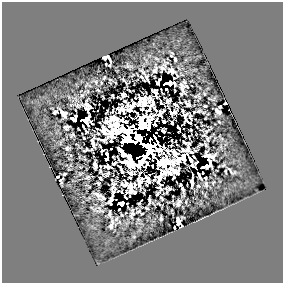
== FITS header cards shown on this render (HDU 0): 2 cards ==
NAXIS1  =                  281
NAXIS2  =                  281

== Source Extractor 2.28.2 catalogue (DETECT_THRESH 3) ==
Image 281 x 281 px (HDU 0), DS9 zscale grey, 1 PNG px = 1 image px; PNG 285 x 285 px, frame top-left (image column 1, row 281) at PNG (2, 2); no overlay
Background 3.45e-05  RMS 2.6e-04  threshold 7.70e-04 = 3 sigma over >= 5 px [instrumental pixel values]
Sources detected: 141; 19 with non-positive FLUX_AUTO (blend fragments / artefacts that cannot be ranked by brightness) are not listed; the other 122 listed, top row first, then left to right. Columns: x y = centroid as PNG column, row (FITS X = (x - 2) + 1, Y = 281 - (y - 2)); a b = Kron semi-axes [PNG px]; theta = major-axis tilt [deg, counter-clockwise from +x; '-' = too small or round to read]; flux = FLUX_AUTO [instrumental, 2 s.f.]
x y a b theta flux
171 55 4 2 - 1.3e-02
105 57 4 4 - 1.2e-01
109 59 6 2 -64 3.0e-02
175 59 4 2 - 2.5e-02
106 64 2 2 - 1.1e-02
162 68 5 4 - 3.7e-02
155 70 6 3 68 3.5e-02
171 71 6 5 - 6.2e-02
143 72 8 3 -50 2.9e-02
141 77 4 2 - 1.9e-02
146 77 6 3 -75 3.1e-02
104 78 3 2 - 1.4e-02
160 79 3 2 - 1.9e-02
96 82 6 3 -71 2.1e-02
174 83 3 2 - 1.5e-02
182 86 8 5 -10 5.2e-02
166 89 3 2 - 1.6e-02
155 92 9 4 -65 1.2e-02
181 93 7 4 35 8.5e-03
112 95 3 2 - 1.8e-02
123 95 5 4 - 4.8e-02
168 101 6 4 35 4.7e-02
161 102 4 2 - 1.0e-02
225 103 3 2 - 1.9e-02
152 104 10 5 69 5.5e-02
187 104 7 3 -41 3.6e-02
77 105 5 5 - 2.9e-02
175 105 5 3 - 1.9e-02
88 106 9 5 -39 2.7e-02
205 106 3 2 - 1.3e-02
220 106 3 2 - 2.0e-02
86 108 5 2 - 2.5e-02
121 110 9 7 85 6.3e-02
113 111 3 2 - 1.3e-02
198 111 4 3 - 2.0e-02
218 111 7 4 -41 5.4e-02
55 112 4 3 - 2.6e-02
175 112 4 3 - 2.5e-02
63 113 9 4 -51 8.3e-02
161 113 8 4 50 4.5e-02
171 113 4 3 - 2.4e-02
76 116 3 3 - 1.6e-02
185 116 9 3 -78 5.0e-02
190 117 7 3 -63 2.4e-02
151 118 6 5 - 6.6e-02
73 119 6 3 -29 2.7e-02
156 120 6 2 56 1.7e-02
164 122 3 2 - 1.6e-02
172 123 3 3 - 3.2e-02
190 123 4 2 - 1.7e-02
155 124 4 2 - 1.4e-02
67 127 5 4 - 3.3e-02
178 128 5 3 - 2.5e-02
191 130 2 2 - 1.4e-02
86 131 5 2 - 1.5e-02
163 131 4 3 - 2.3e-02
98 133 3 2 - 1.0e-02
72 135 4 2 - 1.6e-02
84 138 3 2 - 1.1e-02
208 139 5 3 - 1.9e-02
92 141 7 4 74 2.2e-02
205 145 7 3 -70 2.2e-02
93 146 4 3 - 2.8e-02
67 148 5 4 - 2.6e-02
85 150 6 3 24 1.8e-02
102 150 3 2 - 1.2e-02
107 154 5 3 - 3.6e-02
209 156 11 6 -20 4.3e-02
106 159 3 3 - 2.8e-02
190 159 6 3 -59 4.0e-02
114 163 4 3 - 2.6e-02
210 164 7 3 -85 4.0e-02
95 165 7 3 -81 6.1e-02
193 166 5 3 - 2.1e-02
206 166 4 3 - 5.4e-02
107 167 7 3 -3 3.8e-02
100 171 3 2 - 1.8e-02
122 171 5 2 - 3.5e-02
226 171 4 2 - 1.9e-02
230 171 9 2 -58 2.0e-02
64 174 3 3 - 2.1e-02
107 174 4 3 - 2.5e-02
199 175 7 2 -64 2.3e-02
58 177 3 2 - 2.0e-02
174 177 4 2 - 1.4e-02
100 178 4 2 - 2.1e-02
148 180 7 4 -67 6.0e-02
61 181 5 4 - 6.2e-03
192 181 10 3 86 5.0e-02
139 182 8 4 -84 9.5e-02
98 183 3 2 - 2.0e-02
125 184 7 5 9 9.3e-02
135 184 9 4 -77 1.1e-03
206 184 9 5 -80 3.4e-02
180 185 3 2 - 1.8e-02
113 187 8 4 75 5.5e-02
130 187 12 5 83 1.1e-01
169 189 5 3 - 2.4e-02
182 189 4 3 - 2.2e-02
113 192 8 3 71 3.4e-02
135 192 3 3 - 9.7e-05
98 195 9 4 -44 6.4e-02
125 197 4 2 - 1.9e-02
103 198 5 3 - 1.9e-02
162 199 3 2 - 1.6e-02
149 201 6 2 -85 2.9e-02
109 202 4 3 - 3.0e-02
179 202 6 3 72 3.5e-02
121 203 5 4 - 9.7e-02
119 209 3 2 - 1.1e-02
138 211 5 3 - 1.5e-02
109 213 6 2 87 2.3e-02
142 213 3 2 - 1.1e-02
132 214 7 3 74 3.5e-02
122 215 3 2 - 1.1e-02
161 218 4 2 - 2.3e-02
116 219 7 4 60 3.3e-02
177 219 4 3 - 3.6e-02
178 223 5 3 - 2.5e-02
111 225 12 5 73 5.9e-02
181 226 3 3 - 1.5e-02
174 227 3 2 - 2.6e-02
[19 non-positive-flux detections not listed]